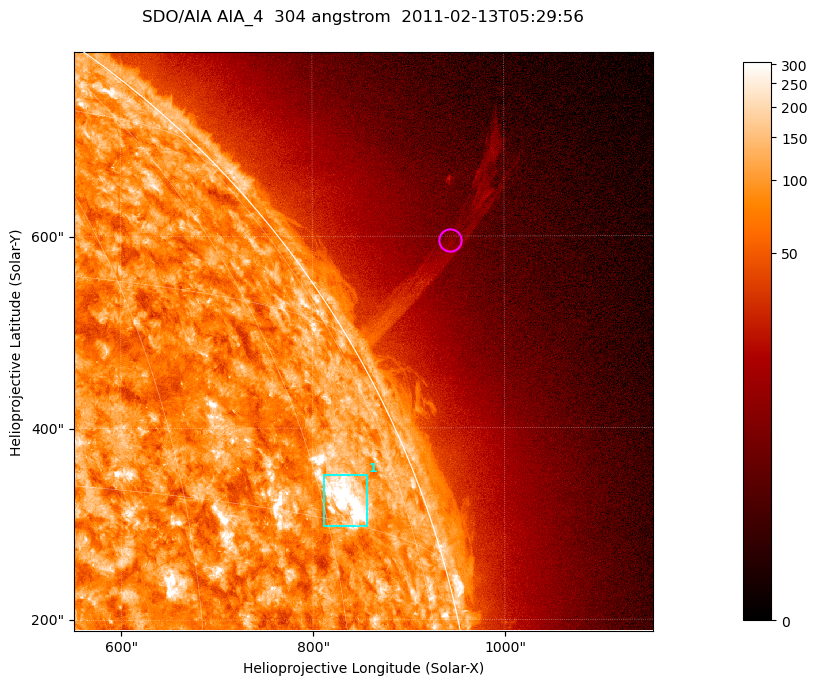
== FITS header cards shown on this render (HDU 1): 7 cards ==
TELESCOP= 'SDO/AIA '           / For AIA: SDO/AIA
INSTRUME= 'AIA_4   '           / For AIA: AIA_ATA1, AIA_ATA2, AIA_ATA3 or AIA_AT
WAVELNTH=                  304 / [angstrom] Wavelength
WAVEUNIT= 'angstrom'           / Wavelength unit: angstrom
DATE-OBS= '2011-02-13T05:29:56.123' / [ISO] Date when observation started; ISO 8
CTYPE1  = 'HPLN-TAN'           / CTYPE1; Typically HPLN
CTYPE2  = 'HPLT-TAN'           / CTYPE2; Typically HPLT

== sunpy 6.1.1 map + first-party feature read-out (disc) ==
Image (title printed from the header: SDO/AIA AIA_4  304 angstrom  2011-02-13T05:29:56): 1006 x 1006 px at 0.6 arcsec/px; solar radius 972 arcsec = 1619 px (partial field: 5.3% of the solar disc is inside the frame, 43% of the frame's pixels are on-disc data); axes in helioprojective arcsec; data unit not stated in the header (colour bar unlabelled)
Orientation: roll -0.132 deg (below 1 deg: not rotated)
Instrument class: DISC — disc imager (sunpy class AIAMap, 304 A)
Bright regions (active regions / flare kernels): reference = the on-disc median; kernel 9 px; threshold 5 sigma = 157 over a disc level ~89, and >= 1.15x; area >= 1012 px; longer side >= 12 px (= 7.2 arcsec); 1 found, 1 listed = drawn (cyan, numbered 1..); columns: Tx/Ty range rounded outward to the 2 arcsec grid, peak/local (2 s.f.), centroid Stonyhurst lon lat
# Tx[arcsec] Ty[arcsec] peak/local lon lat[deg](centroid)
1 810..858 298..352 6.8 +63 +17
Off-limb structures (1.02-1.3 R_sun): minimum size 400 px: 4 found; the strongest spans PA ~300..305 deg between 1.04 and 1.27 R_sun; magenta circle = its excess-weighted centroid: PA ~300 deg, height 1.15 R_sun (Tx ~944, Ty ~596 arcsec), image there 1.5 x the reference